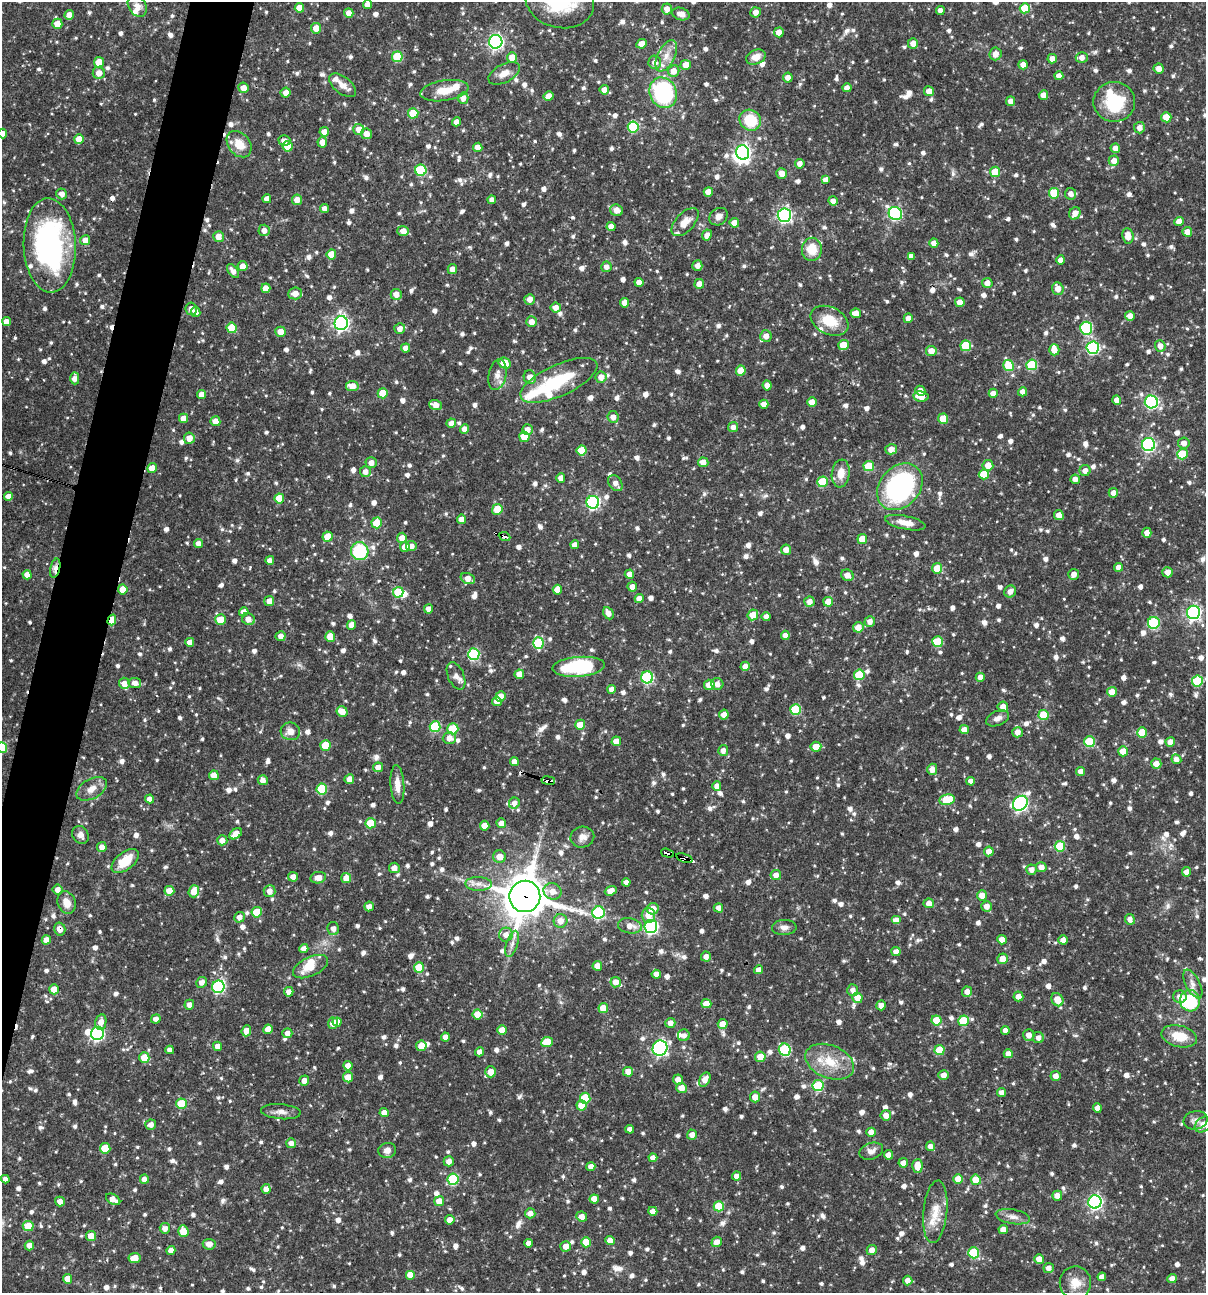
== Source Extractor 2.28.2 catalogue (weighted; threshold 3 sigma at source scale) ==
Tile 7 of 4 x 4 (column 3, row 2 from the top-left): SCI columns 2656-3859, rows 2585-3875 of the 5186 x 5169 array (HDU 1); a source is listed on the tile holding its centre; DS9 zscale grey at full resolution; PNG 1208 x 1295 px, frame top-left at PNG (2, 2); each listed source drawn as its Kron ellipse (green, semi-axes under 4 px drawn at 4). Shown black and unused: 4% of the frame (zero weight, under 3 of 4 exposures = <1% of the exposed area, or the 3 px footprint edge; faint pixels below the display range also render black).
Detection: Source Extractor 2.28.2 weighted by HDU 2 'WHT'; one run over the whole footprint, this tile lists its part. Background 0.0662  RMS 0.0035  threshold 0.0158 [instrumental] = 3 sigma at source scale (4.5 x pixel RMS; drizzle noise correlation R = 1.50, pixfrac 1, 0.05/0.05 arcsec/px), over >= 5 px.
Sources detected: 1250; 5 inside a brighter object's white glare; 6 cosmic-ray / hot-pixel residue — neither listed nor drawn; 22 inside a brighter listed object's ellipse — not listed separately; of the other 1217, all 500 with FLUX_AUTO >= 1.9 (the completeness limit of this list) listed and drawn (717 fainter detections not listed), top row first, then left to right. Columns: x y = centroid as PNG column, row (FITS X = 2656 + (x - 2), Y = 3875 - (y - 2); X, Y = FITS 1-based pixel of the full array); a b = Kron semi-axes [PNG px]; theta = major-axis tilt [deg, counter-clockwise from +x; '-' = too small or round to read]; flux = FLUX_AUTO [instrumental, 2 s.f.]
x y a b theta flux
560 2 34 26 -13 29
367 4 4 4 - 2.3
137 6 12 8 -58 2.4
299 8 5 4 - 4
1025 8 5 5 - 9.3
667 9 5 5 - 2.5
940 11 4 4 - 2
756 12 5 5 - 2.3
349 13 5 5 - 2.6
681 14 9 6 -17 2.1
69 15 5 4 - 2.5
57 24 5 5 - 5.1
316 28 5 5 - 3.8
779 32 5 5 - 3.7
496 42 7 6 - 87
913 43 5 5 - 2.6
642 44 5 4 - 3
996 54 6 6 - 2.8
666 56 17 8 63 3.9
397 57 5 5 - 15
512 57 5 5 - 4.4
756 57 10 7 21 3.9
1082 58 6 5 - 2.4
1052 59 5 4 - 2.6
99 62 5 5 - 6.4
655 62 6 6 - 2.2
686 65 5 5 - 3.7
1023 65 5 4 - 2.8
1159 68 5 5 - 2.5
674 71 6 5 - 2.9
99 73 6 6 - 3.2
504 73 17 9 27 3.6
1059 76 4 4 - 2.1
788 78 5 5 - 2.2
343 85 16 8 -37 3.2
243 88 5 5 - 2.9
847 88 4 4 - 2.2
604 90 5 4 - 2.3
444 91 24 10 9 6.4
929 91 5 5 - 3.3
286 93 5 5 - 2.2
663 93 15 13 -65 40
1043 95 5 4 - 2.6
549 96 5 4 - 2.7
463 98 5 5 - 2.6
1011 101 5 4 - 2.1
1114 102 21 20 - 19
413 113 5 5 - 8.8
1166 117 5 5 - 6.5
750 120 11 10 - 12
457 122 4 4 - 2.2
633 127 5 5 - 23
1139 128 5 5 - 2.3
359 129 5 5 - 3.6
324 132 5 4 - 2.7
2 134 5 4 - 2.2
367 134 5 5 - 3
79 139 5 5 - 4.9
284 141 6 5 - 2.1
322 142 5 5 - 2.5
239 144 14 11 -51 6.6
288 146 5 5 - 6.6
478 147 4 4 - 3.2
1115 148 5 4 - 2.3
743 152 7 6 - 110
1114 161 5 5 - 2.7
800 164 5 5 - 2.1
421 170 6 5 - 24
995 172 5 5 - 7.3
782 173 5 5 - 2.8
826 180 4 4 - 2.2
708 192 4 4 - 3.5
1054 193 5 5 - 11
62 194 5 5 - 2.4
1070 194 6 5 - 1.9
267 199 4 4 - 2.4
297 200 5 5 - 3
492 200 4 4 - 2
833 201 5 4 - 1.9
324 208 4 4 - 2
617 210 6 5 - 2.8
1075 213 6 5 - 2.7
895 214 7 6 - 48
784 215 7 6 - 82
719 217 10 8 38 2.3
685 222 17 9 46 3.8
1179 222 5 4 - 3.7
734 223 4 4 - 3.3
611 226 4 4 - 2.8
264 230 6 5 - 2.3
403 231 5 5 - 2.8
1187 232 5 5 - 3.4
707 235 5 4 - 2
1128 236 8 5 -84 4.5
218 237 5 5 - 2.9
85 240 5 5 - 3.1
934 243 4 4 - 2.6
50 245 47 26 -88 79
812 249 11 10 - 7.3
331 254 5 5 - 5.8
911 256 4 4 - 1.9
1061 260 4 4 - 2.2
243 266 5 5 - 2.6
697 266 5 5 - 1.9
606 267 5 5 - 2
452 269 5 4 - 2.3
233 271 8 4 -52 2.2
639 282 4 4 - 2.2
987 283 5 5 - 2.6
699 284 5 4 - 2.9
266 288 5 4 - 3.1
1058 289 6 5 - 3
295 293 7 6 - 3.1
396 294 5 5 - 3.1
530 299 5 5 - 2.4
960 302 5 4 - 2.6
625 303 4 4 - 2.3
556 308 5 5 - 2.6
191 309 6 5 - 2.1
196 312 5 5 - 2.6
856 313 5 4 - 3.7
1130 316 5 4 - 2.3
908 318 5 4 - 2
829 321 20 13 -26 8.4
6 322 4 4 - 2.4
532 322 5 5 - 2.8
341 323 7 6 - 100
232 328 5 5 - 8.6
1086 328 6 6 - 29
400 329 5 5 - 2.4
280 332 5 5 - 3.8
766 336 6 5 - 2.8
844 345 5 5 - 5.1
966 346 5 5 - 16
1160 346 5 5 - 2.4
406 348 4 4 - 2.6
1093 348 6 6 - 44
1054 350 5 5 - 3.4
931 351 5 5 - 3.5
505 363 6 5 - 7.7
1032 365 5 5 - 17
1008 366 5 5 - 13
741 371 5 5 - 5
497 375 16 8 79 2.9
530 377 7 6 - 2.7
601 377 5 5 - 2.7
75 378 6 4 -90 2.3
559 380 41 15 24 20
767 385 5 4 - 2.3
352 386 6 5 - 4.2
920 391 5 4 - 2.1
1023 392 4 4 - 2.4
383 393 5 5 - 8
993 393 4 4 - 2.3
202 394 4 4 - 3
921 396 7 5 -10 4.5
1117 400 5 4 - 2.2
812 402 4 4 - 3.9
1151 402 6 6 - 57
764 404 4 4 - 2.6
436 405 6 5 - 3.3
613 417 6 6 - 2.3
184 418 4 4 - 3.1
943 419 5 5 - 7.6
215 421 5 5 - 3.2
451 423 5 4 - 2.3
733 427 5 5 - 1.9
465 429 4 4 - 2.8
527 430 5 5 - 2.6
524 437 5 5 - 7.5
189 438 5 5 - 3.6
1184 443 6 5 - 2.4
1148 445 6 6 - 54
891 449 6 5 - 2.8
581 450 5 5 - 9.6
1182 454 5 5 - 12
703 462 5 4 - 2.7
371 463 5 5 - 2.5
988 465 5 5 - 3.6
869 466 5 5 - 12
152 468 5 4 - 3.7
1085 471 5 5 - 2.2
365 472 5 5 - 2.2
841 473 14 9 82 4.5
984 474 5 5 - 7.1
561 478 4 4 - 2.6
1075 479 5 4 - 2.2
823 482 5 5 - 12
615 483 9 6 -54 2.2
900 487 26 20 48 68
1113 493 5 4 - 2.5
8 496 4 4 - 2.2
279 498 5 5 - 7.4
593 502 6 6 - 61
497 509 5 5 - 7.8
1059 515 5 4 - 2.7
461 519 4 4 - 2.1
377 523 5 5 - 6.9
905 523 20 6 -11 4.1
1147 533 5 4 - 2.9
504 536 6 3 -23 2.1
327 537 5 5 - 5.6
402 538 5 5 - 3.2
862 539 5 5 - 5.6
199 544 4 4 - 2.5
575 545 4 4 - 2.1
411 546 5 5 - 2.5
405 547 5 5 - 3.4
786 550 5 5 - 2.6
360 551 9 8 - 21
270 560 4 4 - 2.1
1118 567 4 4 - 2.2
55 568 10 5 77 3.1
937 568 5 5 - 6.3
1168 572 5 5 - 2.8
629 574 5 4 - 2.7
1074 574 5 5 - 2.4
27 575 4 4 - 2.4
847 575 6 5 - 2.6
468 578 7 5 -23 3.2
632 587 5 5 - 2.2
123 589 5 5 - 4.9
557 590 5 4 - 3.4
1010 591 6 5 - 2.1
398 592 5 5 - 10
639 598 4 4 - 2.7
269 601 5 5 - 3
809 602 5 5 - 2.6
828 602 5 4 - 4.5
429 609 4 4 - 2.3
244 612 4 4 - 2.3
1193 612 7 6 - 87
608 613 6 5 - 2.6
753 615 5 5 - 5.2
766 616 4 4 - 2
248 619 7 5 -26 2.8
112 620 5 4 - 5.3
220 620 5 5 - 7.1
870 621 5 5 - 2.2
1154 623 6 6 - 27
352 625 5 4 - 3.1
858 627 5 5 - 3.6
785 635 5 4 - 2.1
281 636 5 5 - 2.3
330 637 5 5 - 6.9
190 642 4 4 - 2.6
937 642 5 5 - 12
538 643 6 5 - 18
474 654 6 5 - 34
745 666 4 4 - 2.3
579 667 26 10 4 30
519 674 5 5 - 3.1
859 675 5 5 - 11
456 676 14 8 -67 2
647 677 6 6 - 36
980 677 4 4 - 2.8
1197 681 5 5 - 16
124 683 5 5 - 2.9
135 683 6 5 - 2.2
717 684 6 6 - 2
709 685 5 5 - 4.1
612 689 4 4 - 2.2
1112 692 5 4 - 4.2
500 697 5 5 - 6.1
497 701 5 4 - 2.2
1003 707 5 5 - 2.8
796 709 5 5 - 15
342 712 6 5 - 3.8
724 715 5 4 - 2.6
1044 715 5 5 - 11
998 718 12 7 24 2.2
580 725 5 5 - 6.2
435 727 5 5 - 19
453 729 5 5 - 15
964 730 4 4 - 2.6
290 731 10 8 -17 3.5
1018 732 5 5 - 2.7
1142 732 5 5 - 8.8
449 738 6 6 - 2.6
616 741 5 5 - 4.4
1090 742 5 5 - 15
1170 742 5 5 - 2.4
325 745 5 5 - 9.1
816 747 5 5 - 5
2 748 5 5 - 16
723 750 5 5 - 2.2
1123 751 5 5 - 5.3
1176 759 5 5 - 2.2
514 761 4 4 - 2.3
1156 764 5 5 - 3.1
378 767 5 5 - 2.6
932 769 5 5 - 3
1081 771 4 4 - 2.6
214 775 5 4 - 4.3
349 779 5 4 - 2.6
263 780 5 5 - 2.1
548 781 7 4 -8 4.5
971 781 4 4 - 2.2
397 785 19 7 -86 3.9
717 786 4 4 - 2.3
92 789 17 9 29 3.5
322 789 5 5 - 18
149 799 4 4 - 2
947 800 8 5 10 13
514 803 5 5 - 2.3
1020 803 8 6 45 84
371 823 5 5 - 12
501 823 5 4 - 2.7
485 826 5 4 - 5.2
236 834 7 4 36 4.5
80 835 9 7 -55 1.9
582 837 12 10 13 2.3
222 840 5 5 - 2.5
1060 846 5 5 - 13
102 847 5 4 - 2.6
989 851 5 5 - 2.9
667 853 7 3 -15 55
499 857 6 6 - 3.4
684 858 8 3 -19 59
125 861 16 8 38 9.5
1041 867 5 5 - 3
394 868 5 5 - 2.7
1031 870 5 5 - 2.3
1186 872 4 4 - 2.4
776 875 5 5 - 2.4
293 877 5 5 - 2.2
318 878 8 5 11 3
346 878 5 5 - 3.2
626 882 4 4 - 2.1
478 884 13 7 0 2.5
58 890 5 5 - 2.3
169 891 5 5 - 4.6
194 891 6 5 - 4.7
270 891 6 6 - 2.4
552 891 9 8 - 3.1
611 891 6 4 21 2.9
982 895 5 5 - 3.6
525 896 16 15 - 1100
67 903 11 9 -71 4
929 903 5 5 - 2.4
369 906 5 5 - 2.6
986 906 5 5 - 2.7
718 908 5 4 - 2
653 909 6 5 - 3.8
257 912 5 5 - 11
598 913 6 6 - 28
648 915 7 6 - 3.3
239 917 5 5 - 2.3
1130 919 5 5 - 2.1
896 920 5 4 - 3.7
560 921 7 6 - 3.1
630 926 12 7 -10 3.2
651 927 6 6 - 72
784 927 12 7 3 1.9
60 929 6 5 - 2.6
333 929 6 5 - 2
506 935 7 7 - 2.3
46 940 4 4 - 2.6
1002 940 5 4 - 3.6
1063 940 5 4 - 2.3
512 944 14 6 73 2
304 949 4 4 - 2.4
896 952 4 4 - 2.6
706 956 5 5 - 1.9
1002 959 5 5 - 3.4
597 966 5 4 - 3.9
310 967 19 9 25 7.3
419 967 5 5 - 8.1
759 970 4 4 - 2.5
656 974 4 4 - 2.3
202 982 5 5 - 2.1
616 982 5 5 - 3.3
1193 984 16 7 -62 2.6
218 987 6 6 - 42
54 989 5 5 - 4.5
853 990 6 5 - 1.9
289 992 5 4 - 2.2
967 992 5 5 - 2.2
1018 996 5 5 - 2.8
1180 997 7 6 - 2.1
857 998 5 5 - 4.7
1057 1000 7 5 -58 4.6
1190 1001 11 10 - 25
706 1004 5 4 - 3.8
189 1005 5 5 - 2.1
881 1005 5 5 - 2.4
603 1008 5 5 - 5.2
478 1014 5 5 - 6.1
156 1019 5 4 - 2.1
936 1020 5 5 - 6.7
963 1021 5 5 - 13
101 1022 8 5 79 2.9
337 1022 4 4 - 3.2
333 1023 5 5 - 2.8
670 1023 5 5 - 2.3
723 1024 5 5 - 3.7
268 1029 5 4 - 3.6
502 1030 5 4 - 4.3
1005 1030 4 4 - 2.3
246 1031 6 5 - 2.8
97 1033 6 6 - 55
287 1033 5 5 - 2.2
684 1035 6 6 - 1.9
1029 1035 6 5 - 2.5
1179 1036 18 10 -14 8
445 1037 4 4 - 2.6
1038 1038 5 5 - 2
547 1042 6 5 - 9.3
218 1046 5 4 - 2.5
421 1046 5 5 - 4.3
660 1048 8 7 - 70
170 1050 4 4 - 2.1
785 1050 6 5 - 28
940 1050 5 5 - 11
480 1052 4 4 - 2.2
1008 1054 4 4 - 2.8
760 1057 5 5 - 4.9
144 1058 5 5 - 6.9
830 1062 25 16 -22 10
348 1066 5 4 - 2.6
491 1072 5 5 - 3.9
628 1072 5 5 - 2.9
944 1075 5 5 - 2.3
1056 1076 5 5 - 2.3
348 1077 5 5 - 5.2
705 1079 7 5 59 2.9
678 1080 5 5 - 2.6
304 1081 5 5 - 2.3
818 1086 5 5 - 18
681 1088 5 5 - 3.9
1001 1093 4 4 - 2.3
755 1097 5 5 - 2.8
585 1098 5 5 - 12
181 1104 5 5 - 12
582 1105 5 5 - 7
1097 1108 4 4 - 2.3
281 1112 20 7 -5 2.5
384 1113 4 4 - 2.3
886 1115 5 5 - 2.5
1195 1120 12 9 13 2.1
151 1125 5 5 - 2
1203 1125 9 6 40 3.4
630 1129 4 4 - 2
871 1132 4 4 - 2.6
692 1135 5 5 - 2.1
291 1143 5 5 - 2.2
930 1146 5 4 - 2
105 1148 5 5 - 7.7
387 1150 9 7 12 2
871 1151 12 8 19 2
888 1155 4 4 - 2.5
653 1158 4 4 - 2.3
449 1161 5 5 - 2.3
903 1163 4 4 - 2.2
591 1166 4 4 - 2.2
917 1166 7 5 88 5
737 1176 4 4 - 2.2
5 1179 4 4 - 1.9
144 1179 5 4 - 2.3
453 1179 5 5 - 25
958 1179 5 4 - 4.3
976 1180 5 5 - 7.4
266 1189 5 4 - 2.3
1057 1196 5 5 - 2.4
113 1199 8 5 -31 2.9
594 1199 4 4 - 3.4
60 1201 5 5 - 2.1
439 1201 5 5 - 3.9
1095 1202 6 6 - 79
719 1206 5 5 - 11
653 1211 4 4 - 2.1
935 1212 31 12 84 7.4
530 1213 5 5 - 2.3
582 1216 5 5 - 2.5
1013 1217 17 7 -10 2.4
450 1220 5 4 - 2.5
28 1226 5 5 - 6.5
165 1228 5 5 - 2.1
1003 1229 4 4 - 2.7
183 1231 6 5 - 7.1
91 1236 5 5 - 4.9
610 1240 4 4 - 3
586 1242 5 5 - 6.1
717 1242 5 5 - 2.7
528 1243 4 4 - 2.1
209 1244 6 5 - 2.5
29 1246 5 4 - 2.5
566 1246 5 5 - 3
171 1250 4 4 - 2.3
872 1250 5 5 - 2.4
974 1253 5 5 - 19
135 1258 6 5 - 4.9
1039 1259 5 4 - 3
1049 1268 5 5 - 2.1
410 1275 5 5 - 3.6
1102 1277 4 4 - 2.3
68 1279 5 4 - 4.3
1172 1279 5 4 - 2.4
908 1280 5 4 - 2.4
1075 1283 16 15 - 5.6
Overlapping masked pixels (flux is a lower limit): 12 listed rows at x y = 299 8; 663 93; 50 245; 891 449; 504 536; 55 568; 112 620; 548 781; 667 853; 684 858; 525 896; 60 929
Isophote crosses this tile's border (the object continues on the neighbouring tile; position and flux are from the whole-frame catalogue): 4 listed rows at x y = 560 2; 2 134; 2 748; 1203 1125